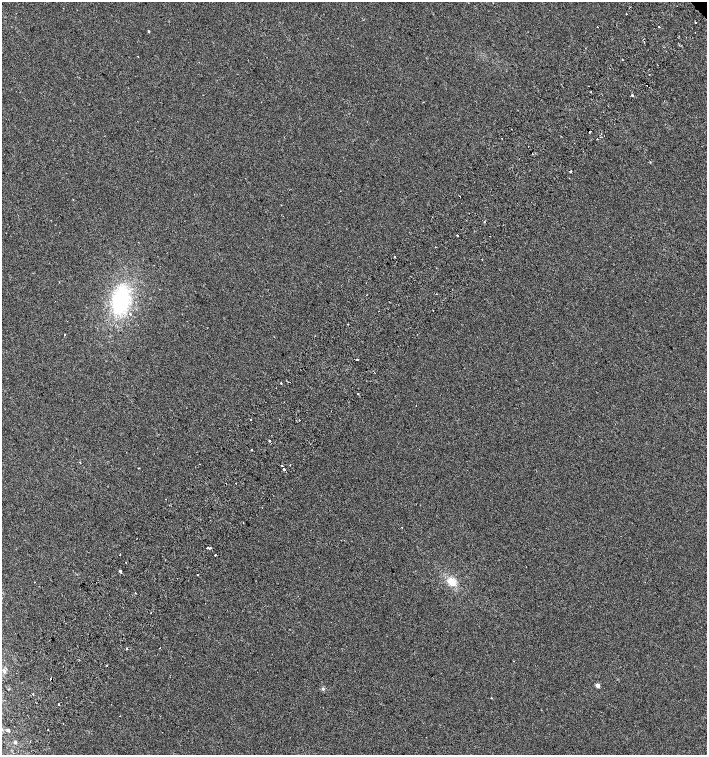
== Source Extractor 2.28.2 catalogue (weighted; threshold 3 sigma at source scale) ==
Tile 7 of 4 x 4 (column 3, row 2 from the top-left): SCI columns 3086-4494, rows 3056-4561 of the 6105 x 6114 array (HDU 1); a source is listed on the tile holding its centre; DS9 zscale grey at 2 x 2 block average (1 PNG px = mean of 2 x 2 image px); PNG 709 x 757 px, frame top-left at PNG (2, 2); no overlay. Shown black and unused: <1% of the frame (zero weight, under 2 of 3 exposures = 3% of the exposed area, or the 3 px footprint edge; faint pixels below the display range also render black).
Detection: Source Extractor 2.28.2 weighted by HDU 2 'WHT'; one run over the whole footprint, this tile lists its part. Background 0.00142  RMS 0.0035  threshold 0.0155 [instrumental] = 3 sigma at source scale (4.5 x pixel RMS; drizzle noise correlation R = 1.50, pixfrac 1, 0.0396/0.0396 arcsec/px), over >= 5 px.
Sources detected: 73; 7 cosmic-ray / hot-pixel residue — not listed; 1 inside a brighter listed object's ellipse — not listed separately; the other 65 listed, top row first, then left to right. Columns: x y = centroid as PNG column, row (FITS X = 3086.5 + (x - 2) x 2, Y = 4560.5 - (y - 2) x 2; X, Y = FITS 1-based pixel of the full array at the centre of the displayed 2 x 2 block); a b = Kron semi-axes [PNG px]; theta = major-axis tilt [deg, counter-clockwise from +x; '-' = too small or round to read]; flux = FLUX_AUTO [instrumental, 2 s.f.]
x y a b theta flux
626 14 2 2 - 1.2
695 22 2 2 - 1
659 26 2 2 - 1.4
148 31 2 2 - 0.76
138 56 2 2 - 0.35
622 60 2 2 - 0.69
649 75 2 2 - 0.45
647 85 2 2 - 1.8
590 92 2 2 - 0.99
632 95 2 2 - 8.9
590 132 2 2 - 5.7
561 136 2 2 - 0.35
502 138 2 2 - 0.49
597 139 2 2 - 1.1
570 172 2 2 - 3
459 196 2 2 - 0.36
484 222 2 2 - 0.69
457 235 2 2 - 6
490 236 2 2 - 0.52
435 247 2 2 - 0.53
395 257 2 2 - 1.8
482 259 2 2 - 0.53
121 300 28 17 80 69
433 310 2 2 - 0.82
64 334 2 2 - 0.28
357 359 2 2 - 4
281 383 2 2 - 0.98
358 394 2 2 - 1.9
250 419 2 2 - 0.32
299 420 2 2 - 2.6
270 440 2 2 - 1.2
251 449 2 2 - 0.64
80 462 2 2 - 0.6
200 464 2 2 - 0.3
281 465 2 2 - 1.7
290 465 2 2 - 1
139 468 2 2 - 0.39
284 469 2 2 - 5.6
236 483 2 2 - 1.1
166 499 2 2 - 0.31
243 523 2 2 - 0.81
402 527 2 2 - 0.78
207 548 2 2 - 3.6
210 548 2 2 - 1.5
120 554 2 2 - 1.5
215 555 2 2 - 0.83
119 571 2 2 - 1.6
121 572 2 2 - 0.55
197 574 2 2 - 1.1
35 582 2 2 - 0.32
452 582 12 9 -52 9.7
135 593 2 2 - 2.2
160 648 2 2 - 0.27
126 649 2 2 - 2.3
514 661 2 2 - 0.38
4 671 4 4 - 1.6
51 679 2 2 - 1.6
597 685 3 2 - 6.3
323 689 4 3 - 1
33 694 2 2 - 1.6
491 698 2 2 - 0.43
59 704 2 2 - 0.83
63 723 2 2 - 1
8 730 5 3 - 1.1
15 742 5 3 - 1
Overlapping masked pixels (flux is a lower limit): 2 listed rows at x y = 459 196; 51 679
Diffuse or blended objects may show on this block-average render without a row.